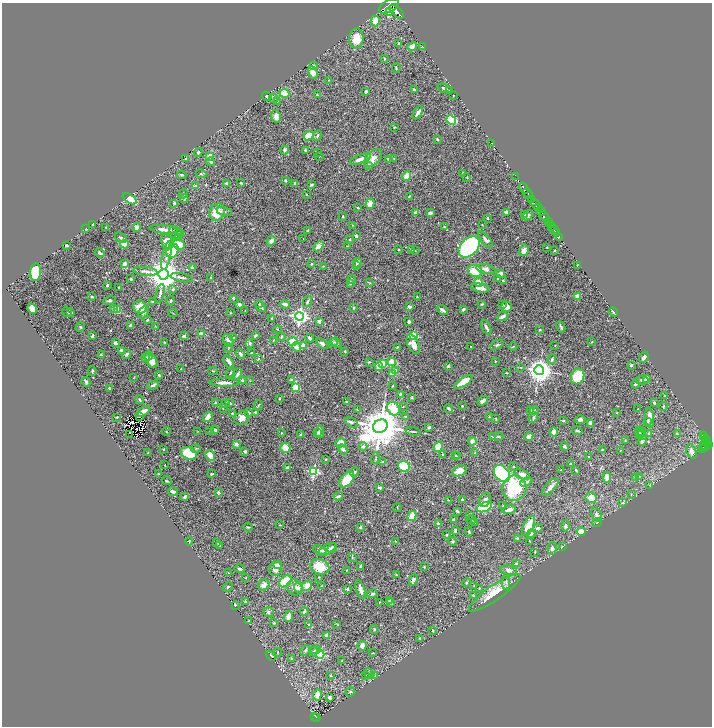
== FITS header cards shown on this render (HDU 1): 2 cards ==
NAXIS1  =                 1420
NAXIS2  =                 1448

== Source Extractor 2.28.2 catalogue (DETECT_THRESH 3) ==
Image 1420 x 1448 px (HDU 1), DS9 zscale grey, zoomed out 1/2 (1 PNG px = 2 x 2 image px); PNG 714 x 728 px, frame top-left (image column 1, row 1447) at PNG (2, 3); each listed source drawn as its Kron ellipse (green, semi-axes under 4 px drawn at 4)
Background 1.58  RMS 0.021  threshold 0.0616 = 3 sigma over >= 5 px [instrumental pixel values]
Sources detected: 608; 34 cannot appear on this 1/2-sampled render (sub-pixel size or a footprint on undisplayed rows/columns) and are neither listed nor drawn; of the other 574, the 500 brightest by FLUX_AUTO listed and drawn (74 fainter detections omitted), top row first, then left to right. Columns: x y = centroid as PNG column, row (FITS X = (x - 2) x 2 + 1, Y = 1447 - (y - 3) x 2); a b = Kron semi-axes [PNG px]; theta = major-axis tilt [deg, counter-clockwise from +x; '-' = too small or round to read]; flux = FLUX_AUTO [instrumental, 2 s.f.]
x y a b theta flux
388 6 11 6 30 8100
390 11 3 2 - 420
396 12 8 4 -42 4500
375 21 5 4 - 47
356 38 10 7 86 63
399 43 2 2 - 6.1
412 47 5 4 - 16
422 47 4 2 - 2.7
384 58 4 3 - 3.5
314 66 3 3 - 11
396 68 5 2 - 3.6
313 72 6 4 -65 41
329 80 3 2 - 2.4
445 88 7 2 -16 6.3
414 90 3 2 - 10
366 91 3 3 - 5.6
450 91 4 3 - 6.2
284 93 5 4 - 46
317 95 3 2 - 3.4
267 96 5 3 - 13
453 96 2 2 - 2.1
274 99 4 3 - 4.9
277 101 3 2 - 2.3
418 113 7 3 59 15
276 116 6 4 -79 21
451 120 5 4 - 230
394 127 3 2 - 2.3
317 135 5 2 - 7
309 136 5 4 - 71
437 139 3 2 - 4.1
492 143 2 1 - 31
285 150 4 3 - 11
305 150 4 2 - 8.8
198 152 4 4 - 4.5
318 152 3 2 - 2
210 156 4 3 - 42
319 156 3 2 - 2
186 158 4 2 - 2.8
373 158 11 6 45 26
360 159 11 4 20 22
388 159 3 2 - 4.8
394 159 3 2 - 2.2
211 162 4 3 - 6.3
368 165 4 3 - 13
463 173 3 2 - 3.4
201 174 5 3 - 3.9
182 175 5 3 - 5
407 176 4 3 - 59
515 176 3 1 - 39
467 177 3 2 - 2.8
285 181 2 2 - 7.2
226 183 3 3 - 7.2
241 183 3 2 - 4.7
295 183 3 2 - 4.5
311 185 4 3 - 5.2
195 186 3 3 - 11
524 188 6 2 -56 2400
183 194 5 3 - 7.7
528 194 6 2 -49 2400
306 195 2 2 - 5.3
409 196 2 2 - 2.5
130 199 8 4 -35 130
184 199 4 3 - 3.9
532 199 3 2 - 210
174 203 3 3 - 4.3
370 204 5 3 - 40
535 204 6 2 -52 810
358 208 3 2 - 3.3
538 208 3 1 - 560
224 211 8 3 -12 6.7
541 211 5 2 - 690
217 212 9 7 65 80
416 212 3 2 - 9.9
506 212 3 3 - 11
430 213 3 3 - 11
525 215 4 2 - 2.9
528 215 6 3 45 6.8
343 216 3 2 - 4.3
544 216 5 2 - 3000
488 218 2 2 - 8.4
548 222 3 2 - 620
93 225 3 1 - 1.9
353 225 3 2 - 1.9
482 225 2 1 - 2.1
550 225 2 2 - 990
552 226 2 1 - 500
106 227 3 2 - 3
137 227 4 3 - 9.7
444 227 3 2 - 2.7
86 229 3 2 - 2.5
163 229 14 4 -6 24
554 230 3 2 - 440
308 231 4 3 - 3.3
176 233 7 5 -53 16
180 233 4 3 - 5.9
557 233 2 1 - 130
356 236 3 3 - 7.3
559 237 4 2 - 140
121 238 6 3 -32 6.7
178 238 4 3 - 4.8
303 239 2 2 - 1.9
350 240 4 3 - 3.2
486 240 10 4 -50 14
271 241 5 4 - 19
167 242 8 5 -67 58
124 244 4 4 - 72
179 244 6 5 - 74
67 246 3 2 - 4.4
318 246 6 4 43 30
348 246 4 2 - 3
469 247 12 8 45 870
547 247 3 2 - 2.6
411 249 3 2 - 2.9
399 250 2 2 - 2.5
524 250 6 5 - 20
554 250 2 2 - 2.8
172 251 7 5 63 98
415 251 3 2 - 1.9
100 253 5 3 - 10
166 256 14 4 78 18
125 263 3 3 - 18
357 263 5 3 - 11
311 264 3 3 - 3.6
577 265 3 2 - 1.9
323 266 3 2 - 1.9
356 266 3 2 - 2.2
192 268 2 2 - 15
486 269 9 4 -10 23
145 271 12 3 -6 13
475 271 7 6 - 100
35 272 9 5 83 150
163 274 5 5 - 8200
500 274 4 3 - 24
182 278 11 3 -11 10
210 278 3 2 - 3.1
498 278 4 3 - 4.3
131 279 3 3 - 6.2
352 279 4 3 - 4.6
503 281 4 3 - 6.4
478 282 4 3 - 47
369 283 4 2 - 3.1
350 284 3 3 - 2.9
107 285 2 2 - 15
119 287 2 2 - 2.2
481 288 9 4 -10 27
173 289 4 3 - 6.7
160 293 9 3 78 9.2
578 296 3 3 - 36
92 297 4 3 - 3.9
417 297 2 2 - 3.4
233 298 2 2 - 12
109 300 6 3 13 6.5
171 301 4 3 - 5
307 301 6 2 64 5.9
152 302 4 3 - 4.2
239 304 3 3 - 11
260 304 3 3 - 6.8
285 304 5 3 - 20
482 304 3 3 - 3.9
502 305 3 2 - 5.7
261 306 6 3 -48 12
140 307 7 6 - 50
409 307 3 2 - 9.3
506 307 5 5 - 23
353 308 3 3 - 3.3
32 309 5 4 - 52
113 309 4 3 - 4.5
463 309 3 3 - 7.9
118 310 4 3 - 54
442 310 6 3 -35 13
245 311 3 2 - 2.3
67 312 5 2 - 4.3
143 312 6 5 - 12
613 312 5 2 - 8.4
71 313 3 3 - 6.3
173 313 5 2 - 2.4
230 313 2 2 - 2
299 317 4 4 - 1200
502 317 5 3 - 15
272 318 2 2 - 2.7
147 320 3 2 - 7.6
319 322 4 3 - 12
409 322 3 2 - 11
130 326 4 2 - 8.2
155 326 4 2 - 2.2
80 327 5 4 - 4.9
486 327 8 2 -63 9.6
561 327 6 2 -65 6
277 329 4 2 - 2.6
540 330 3 2 - 3.5
201 334 4 3 - 24
256 335 3 3 - 6.3
92 336 3 2 - 8.1
184 336 3 3 - 12
414 336 3 3 - 210
281 337 4 3 - 4.6
234 338 4 3 - 4.7
310 338 4 2 - 11
228 340 7 4 -57 19
274 340 4 2 - 2.5
165 342 3 3 - 2.4
293 342 4 4 - 110
333 342 4 4 - 5
592 342 2 2 - 1.8
115 343 3 2 - 19
250 343 4 3 - 5.6
336 343 6 4 -40 8.5
322 344 7 3 -36 13
413 344 10 5 -63 50
497 345 7 4 29 7.8
555 345 2 2 - 1.8
303 346 4 3 - 45
296 347 5 3 - 20
397 347 2 2 - 2.4
471 347 2 2 - 2.2
513 347 4 2 - 2.5
228 348 4 3 - 3.7
121 350 3 3 - 7
345 351 3 2 - 5
251 353 3 2 - 2.5
127 354 5 3 - 8.5
241 354 5 3 - 15
101 355 3 3 - 4.6
149 356 4 4 - 6.4
644 357 6 3 56 18
146 358 3 3 - 8.7
258 359 3 3 - 3.3
552 359 5 3 - 6.7
151 361 8 5 -54 31
229 361 7 3 -58 25
495 361 3 2 - 2.1
369 362 3 2 - 2.7
391 362 4 3 - 45
382 364 3 3 - 160
631 365 2 2 - 21
448 366 2 2 - 15
379 367 4 3 - 63
521 367 3 2 - 2.4
181 369 2 2 - 2.4
539 370 5 5 - 3700
92 371 5 3 - 5.4
213 371 4 2 - 3.9
396 371 4 3 - 20
230 373 5 2 - 4
506 373 3 2 - 3.4
238 374 6 3 66 7.1
392 374 3 3 - 51
159 375 4 3 - 4.5
578 376 8 6 65 120
134 377 3 2 - 1.8
646 378 4 3 - 21
291 379 3 3 - 4.8
242 380 4 3 - 4.3
250 380 3 2 - 1.9
642 380 7 4 -3 7.7
86 382 5 2 - 9.7
463 382 10 4 34 71
224 383 14 3 -1 19
635 384 4 2 - 7.4
153 385 6 3 24 9.8
392 386 4 2 - 2.7
295 387 4 3 - 110
109 388 3 2 - 3.9
400 394 3 3 - 4.6
665 396 2 2 - 2.6
412 397 3 2 - 3.4
279 398 2 2 - 4
139 399 4 3 - 5.2
483 401 6 4 34 16
346 402 2 2 - 5.8
215 403 4 2 - 4.7
226 403 2 2 - 2.2
229 403 3 2 - 6
654 403 3 2 - 6.9
258 405 5 2 - 2.8
403 406 3 2 - 2.8
462 406 3 2 - 2.6
663 407 4 3 - 4.2
449 408 4 3 - 8
223 409 2 2 - 2.7
393 409 7 6 - 130
638 409 3 2 - 3
357 410 3 2 - 2
531 411 3 3 - 6.2
534 411 4 3 - 5.4
143 412 7 3 33 20
256 412 3 2 - 6.1
232 413 2 2 - 4.5
249 413 3 3 - 7.4
617 413 2 2 - 2.1
405 416 2 2 - 7.2
117 417 3 2 - 2.7
140 417 3 1 - 7.2
208 417 6 4 45 26
489 417 3 2 - 2.1
533 417 6 4 63 6.6
242 418 8 6 38 28
650 418 10 4 -85 41
496 419 2 2 - 2.3
580 419 5 3 - 11
563 421 3 3 - 4.5
647 421 3 3 - 4.9
351 422 7 3 -29 8.8
590 423 4 3 - 15
380 426 7 6 - 17000
429 427 2 2 - 11
210 430 3 2 - 1.8
215 430 4 3 - 8
166 431 4 2 - 3
198 431 3 2 - 1.9
577 431 5 2 - 6.6
641 431 5 2 - 4
320 432 6 3 -86 11
413 432 7 2 -13 4.6
554 432 4 4 - 24
281 433 2 2 - 2.9
317 433 3 3 - 7.3
640 433 5 3 - 6.1
649 433 2 2 - 20
130 434 2 1 - 1.9
677 434 3 2 - 2.4
300 435 4 3 - 3.4
492 436 3 2 - 3.1
529 436 4 3 - 21
641 436 6 4 -27 8.3
703 436 2 2 - 230
499 437 4 2 - 3.3
705 437 2 2 - 300
707 439 2 1 - 82
625 440 3 2 - 2
472 441 4 4 - 19
642 441 5 3 - 11
705 441 3 1 - 92
707 442 2 1 - 160
341 443 5 4 - 38
236 444 2 2 - 22
709 444 4 2 - 950
704 445 3 1 - 150
706 445 6 2 64 300
363 447 4 3 - 10
438 447 5 4 - 69
565 447 4 2 - 8.6
703 447 2 1 - 80
196 448 5 3 - 4
285 448 5 5 - 45
163 449 2 2 - 3.1
343 449 6 3 -47 11
602 449 2 1 - 2.1
703 449 3 2 - 130
620 450 3 2 - 2
245 451 3 2 - 17
691 451 7 5 -67 20
148 453 3 2 - 2.9
189 453 8 6 -24 190
475 453 3 2 - 4.1
442 454 3 2 - 2.8
210 455 6 3 -60 52
456 455 2 2 - 2.8
458 456 2 2 - 2.6
589 456 2 2 - 2.9
375 458 6 2 77 3.9
326 460 3 2 - 2.6
383 461 3 3 - 2.1
570 464 3 2 - 5.5
165 465 2 2 - 3.4
404 466 6 5 - 200
513 467 3 2 - 3.5
288 468 3 3 - 11
561 470 2 2 - 2.3
576 470 3 2 - 4.8
314 471 3 3 - 350
459 471 7 5 24 31
355 472 5 3 - 7.3
158 474 2 2 - 3.2
211 474 4 2 - 5.7
502 474 10 7 -49 480
522 474 8 4 -20 24
640 476 3 3 - 3.2
607 477 5 3 - 29
635 478 3 3 - 4.4
347 480 9 5 52 110
167 481 5 2 - 4.3
526 482 6 3 27 7.9
650 485 4 2 - 2.1
550 487 11 5 48 20
380 488 4 3 - 7.6
514 488 13 11 68 250
173 492 5 3 - 17
218 493 3 2 - 6.9
631 494 3 2 - 1.8
338 496 5 2 - 10
185 497 4 3 - 16
591 498 5 5 - 44
448 500 3 2 - 1.9
462 500 3 3 - 9.8
485 500 7 5 67 14
622 503 4 3 - 4.3
503 506 2 2 - 2.2
397 507 4 2 - 1.9
484 507 8 4 20 250
509 509 7 4 16 19
457 511 3 2 - 8.1
597 514 7 4 -69 12
470 515 3 2 - 2.2
412 516 5 3 - 97
453 519 4 3 - 4.4
471 520 5 2 - 3.2
597 522 5 3 - 4.2
474 523 2 1 - 2.1
438 524 4 2 - 7.3
280 525 3 2 - 2.1
528 526 11 5 64 63
565 526 5 3 - 11
248 527 5 3 - 5.2
360 527 2 2 - 22
538 528 5 3 - 11
455 530 4 3 - 6.3
469 532 4 2 - 4.5
581 532 4 3 - 67
531 534 4 3 - 6.8
446 535 3 2 - 4.4
517 538 4 3 - 4.8
189 541 4 2 - 3.1
395 541 3 2 - 2
453 541 5 4 - 5.7
529 541 3 2 - 2.3
217 542 3 3 - 7.8
220 545 3 3 - 4
562 546 3 3 - 2.7
332 548 5 4 - 12
552 548 6 4 -88 14
320 550 7 3 -23 14
327 550 10 4 29 25
535 552 4 3 - 2.9
352 558 2 2 - 2.2
516 564 4 3 - 7.5
277 565 3 2 - 50
320 567 10 7 -21 83
361 567 3 3 - 11
424 567 4 2 - 2.7
240 569 5 3 - 9.7
276 569 7 6 - 19
347 570 2 2 - 2.1
509 570 8 5 -12 16
228 573 3 2 - 2
396 574 2 2 - 2.3
319 577 2 2 - 1.8
246 578 2 2 - 2.7
413 580 6 3 64 13
285 581 7 5 43 130
506 582 7 4 88 11
467 583 5 2 - 3.4
264 585 6 5 - 16
307 586 6 4 43 32
322 586 4 2 - 4.2
474 586 4 3 - 3.1
228 587 5 3 - 5.2
295 587 8 7 - 18
298 588 5 4 - 8.9
479 588 3 2 - 2.2
347 589 3 2 - 7.1
361 590 10 4 -71 20
495 593 31 7 35 96
373 594 5 3 - 5.6
474 595 4 3 - 7.2
245 601 4 2 - 4.3
389 601 3 2 - 4
379 602 4 3 - 3.2
391 603 4 3 - 3.6
235 605 2 2 - 6
268 612 5 5 - 7.5
304 612 4 2 - 8.8
289 617 5 3 - 41
249 621 3 3 - 3.4
274 623 3 3 - 3.5
337 624 3 2 - 2.4
309 625 2 2 - 4.5
374 629 4 3 - 5.4
433 630 4 2 - 3
327 635 3 3 - 31
420 638 4 3 - 3.8
362 646 5 4 - 23
305 650 6 3 58 4.7
315 650 5 3 - 4.9
314 651 5 3 - 5.1
278 652 4 2 - 2.8
373 653 2 2 - 4.1
320 654 4 4 - 260
271 656 5 3 - 4.6
291 659 3 3 - 4.5
341 661 3 2 - 3
369 674 5 4 - 8.6
330 675 2 2 - 4.6
375 675 4 3 - 3.7
366 676 4 3 - 5.4
350 692 5 3 - 3.9
317 695 6 3 88 39
330 697 3 3 - 16
315 716 3 2 - 150
317 718 3 2 - 220
At the frame edge (FLAGS 8, measured only in part): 1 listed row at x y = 388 6
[74 fainter detections neither listed nor drawn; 34 sub-pixel or undisplayed-footprint detections neither listed nor drawn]